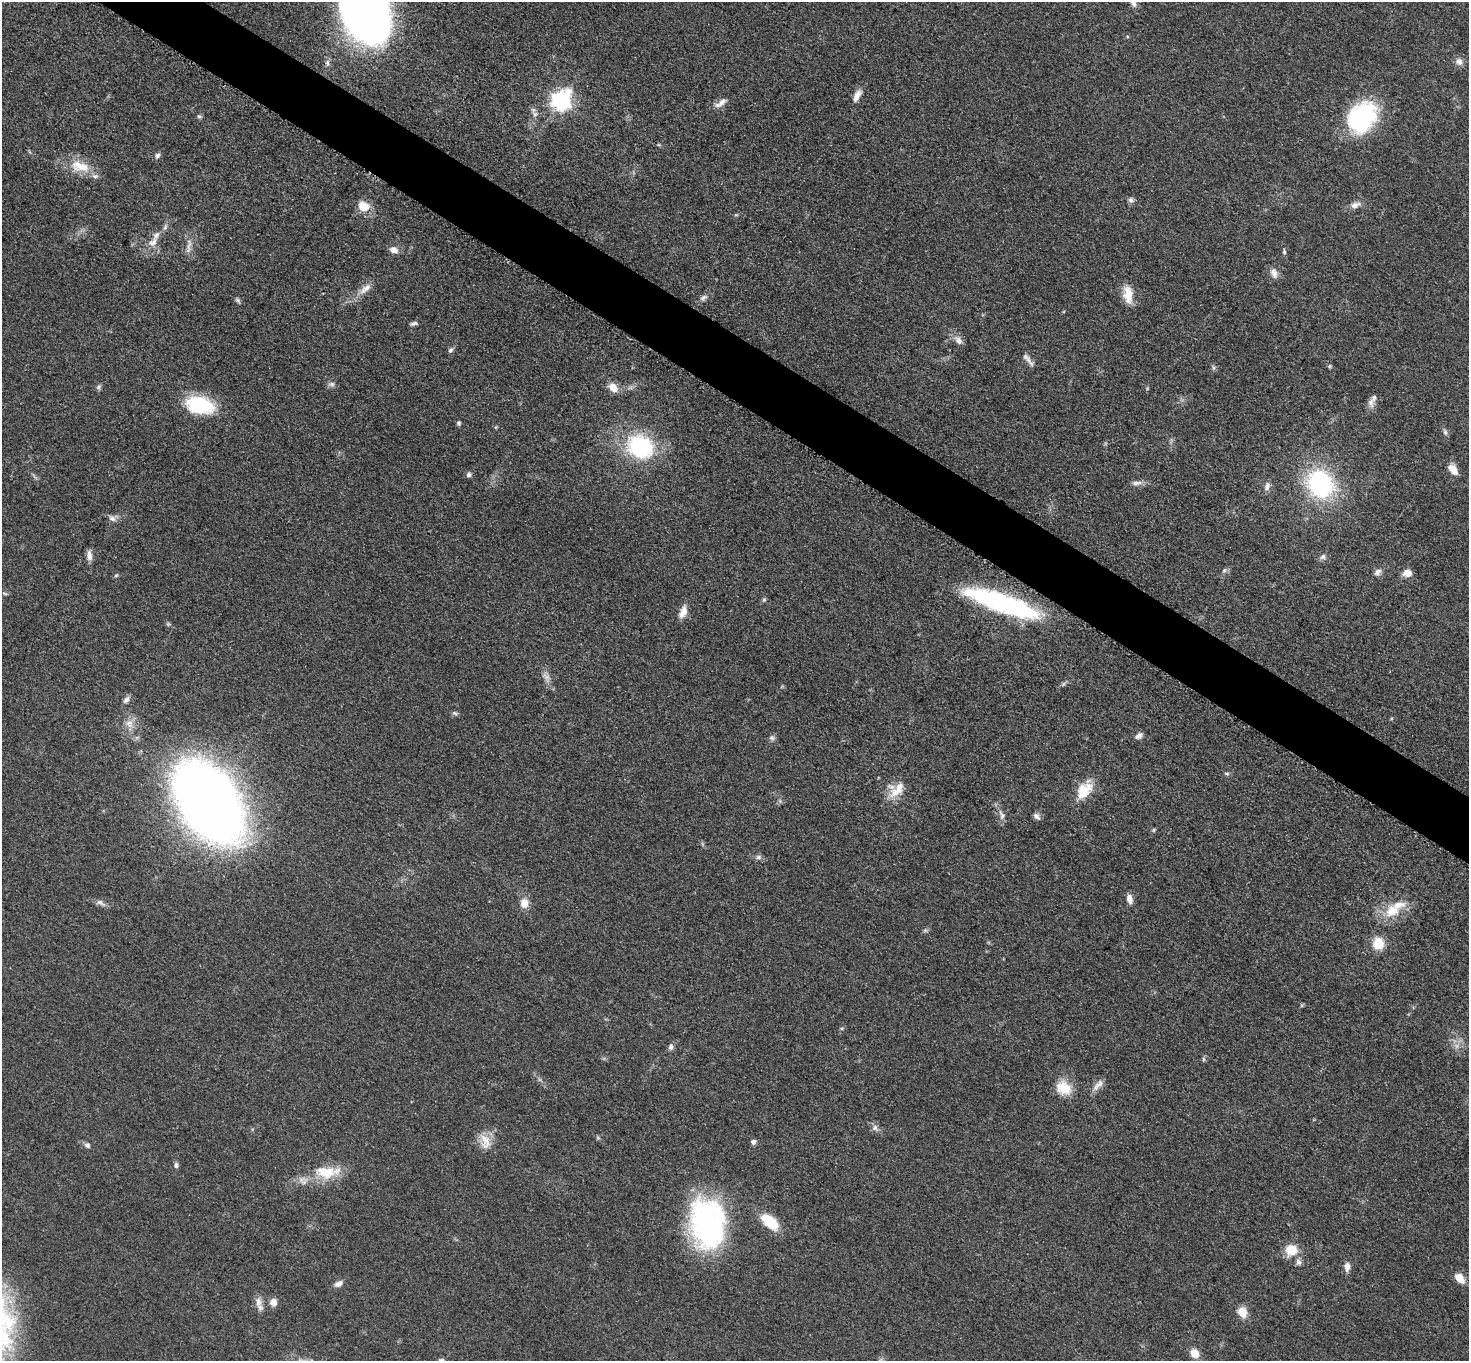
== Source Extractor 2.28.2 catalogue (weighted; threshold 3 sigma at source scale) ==
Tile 11 of 4 x 4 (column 3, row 3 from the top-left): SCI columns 2949-4415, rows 1520-2878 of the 5892 x 5898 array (HDU 1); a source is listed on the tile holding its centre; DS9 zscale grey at full resolution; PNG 1471 x 1363 px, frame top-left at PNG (2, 2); no overlay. Shown black and unused: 4% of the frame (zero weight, under 3 of 5 exposures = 1% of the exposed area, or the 3 px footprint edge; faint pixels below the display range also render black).
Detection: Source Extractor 2.28.2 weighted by HDU 2 'WHT'; one run over the whole footprint, this tile lists its part. Background 0.0481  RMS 0.0054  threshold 0.0242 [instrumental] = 3 sigma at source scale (4.5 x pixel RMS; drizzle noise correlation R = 1.50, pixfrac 1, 0.05/0.05 arcsec/px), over >= 5 px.
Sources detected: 100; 3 too faint to see at this stretch — not listed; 2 inside a brighter listed object's ellipse — not listed separately; the other 95 listed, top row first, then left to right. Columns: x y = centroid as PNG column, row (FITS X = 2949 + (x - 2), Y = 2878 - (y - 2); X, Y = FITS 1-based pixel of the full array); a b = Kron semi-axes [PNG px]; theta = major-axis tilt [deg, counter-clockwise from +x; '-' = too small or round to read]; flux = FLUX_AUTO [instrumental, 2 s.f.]
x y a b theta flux
1133 3 10 7 -61 2.1
365 10 43 31 -72 580
1459 61 10 9 - 2.9
327 63 8 6 -88 1.5
857 96 17 7 61 4.1
561 100 8 7 - 260
721 103 18 7 40 3.8
535 114 8 6 90 1.8
199 116 6 5 - 0.99
1362 117 36 27 53 62
157 155 7 6 - 1.5
80 166 30 15 -16 13
1131 200 8 7 - 1.7
1355 205 13 8 17 3.4
363 206 12 10 -15 9.3
165 227 9 5 63 1.5
153 242 15 9 44 4.5
188 247 24 5 80 3.6
394 250 10 7 -14 3.6
1284 252 7 4 -89 0.88
1274 273 14 8 -72 3.3
365 289 21 8 40 5.1
1128 294 22 11 -84 9
703 298 12 7 33 2.1
238 300 8 5 -40 1.1
414 323 10 5 16 1.4
958 340 10 8 -46 3.2
450 350 7 6 - 1.2
1029 361 22 5 -58 2.8
1330 366 5 5 - 0.76
332 384 8 6 -1 1.6
98 387 8 5 37 1.2
613 387 13 9 -45 5.7
1374 398 14 8 66 3.1
199 405 25 15 -13 43
458 423 6 5 - 1
1445 432 9 5 -75 1.4
640 446 24 20 -29 58
1453 469 13 8 -52 5.5
469 474 6 6 - 1.5
1137 483 15 6 6 2.5
1320 484 22 18 -60 88
1267 486 11 7 74 2.5
112 519 10 7 -25 2.3
89 556 13 6 -85 3.2
1323 557 10 6 35 1.7
1224 570 7 5 45 1.3
1378 572 11 7 41 2.2
1407 573 9 7 3 5.2
116 575 6 4 3 0.72
5 594 7 3 -19 0.58
764 600 6 5 - 0.88
1001 603 71 16 -19 100
683 612 18 9 70 4.6
126 700 9 6 49 2.2
455 713 9 5 -33 1.1
129 724 11 11 - 4.5
1139 736 10 6 36 2.1
772 738 8 7 - 1.5
1227 773 8 4 -9 0.82
897 790 29 12 46 9.7
1084 790 25 16 53 12
208 802 48 29 -57 1200
1002 815 14 7 -74 3
1036 816 10 6 -44 2
758 857 8 6 16 1.4
1129 899 11 7 -78 3.4
100 903 15 6 -27 2.4
524 903 9 8 - 6.7
1392 911 22 18 31 14
925 930 6 5 - 0.98
1378 944 12 10 -84 12
842 1028 6 4 18 0.69
671 1047 8 6 72 1.8
1203 1059 6 4 90 0.84
1098 1085 19 7 44 3.7
1064 1088 21 17 -31 11
875 1128 8 7 - 2.1
485 1141 24 14 -76 8.1
753 1142 7 6 - 1.5
87 1145 8 7 - 1.7
176 1165 8 5 89 1.3
326 1172 31 17 -6 17
770 1222 18 9 -40 21
707 1223 56 38 -82 110
1291 1250 11 10 - 12
1298 1262 9 7 -83 2.2
1347 1267 12 7 86 3
1460 1278 12 8 -47 6.5
339 1284 12 7 30 2.8
258 1302 16 8 -88 3.8
273 1302 8 8 - 3.7
1242 1312 12 10 -58 6.8
1194 1353 10 8 -58 6.4
441 1360 8 5 -1 1.3
Overlapping masked pixels (flux is a lower limit): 1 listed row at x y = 1001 603
Isophote crosses this tile's border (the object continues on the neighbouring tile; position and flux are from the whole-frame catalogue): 3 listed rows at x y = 1133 3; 365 10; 441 1360